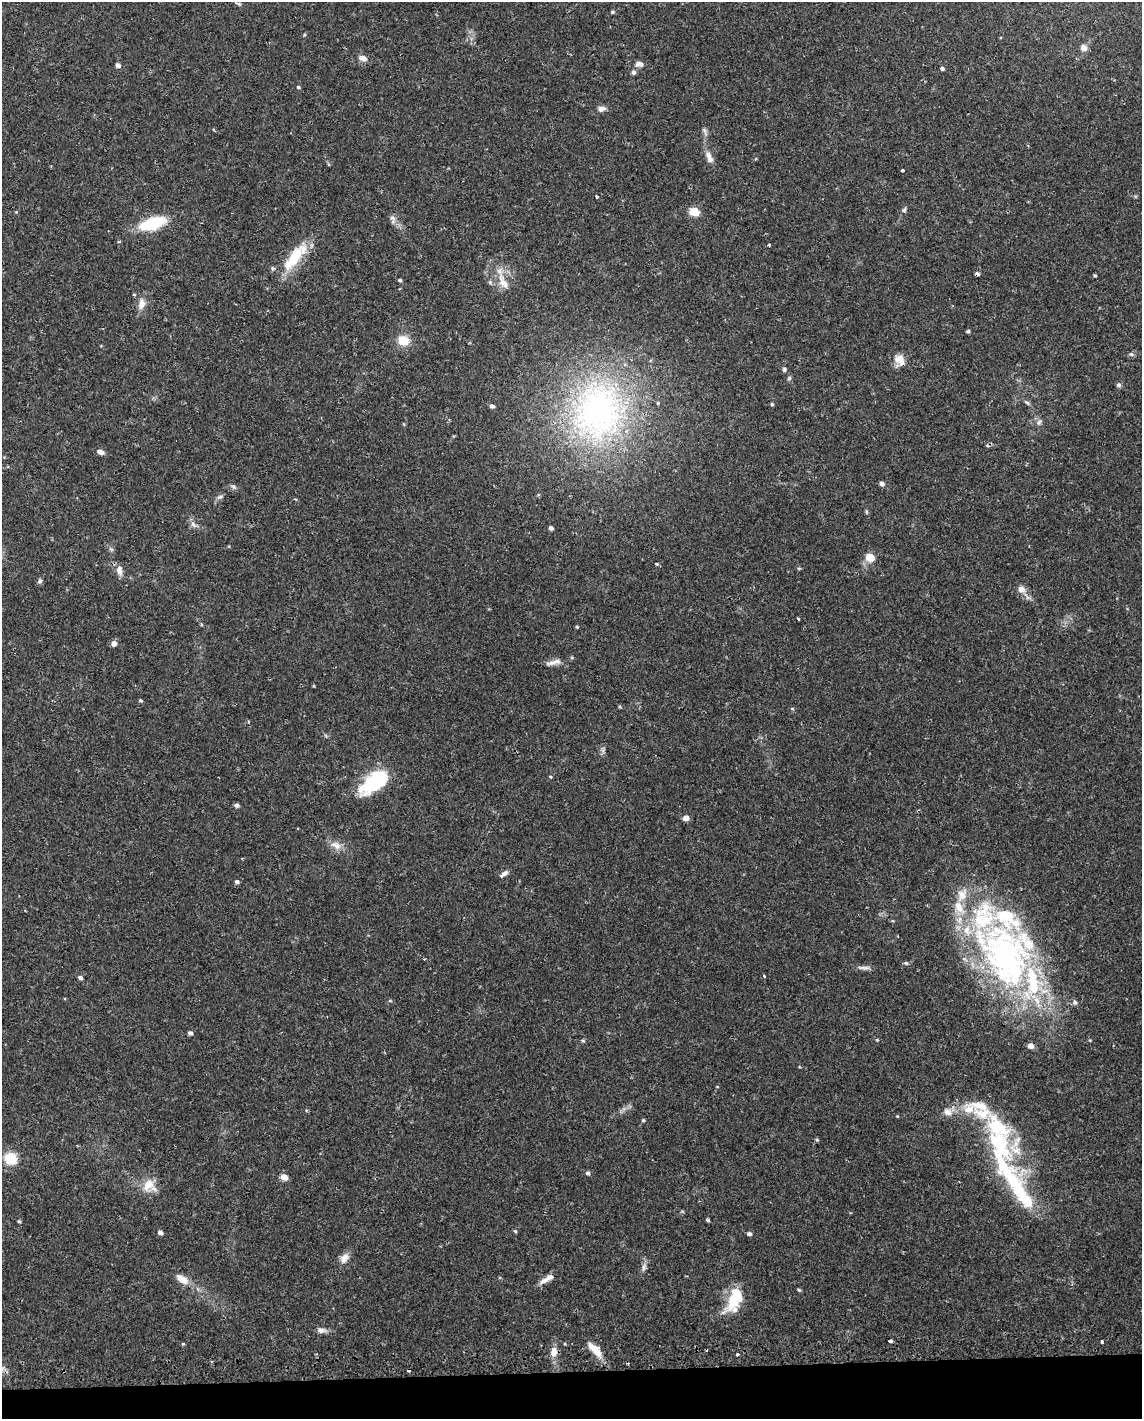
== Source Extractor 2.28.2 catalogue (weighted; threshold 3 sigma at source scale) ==
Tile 10 of 4 x 3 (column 2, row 3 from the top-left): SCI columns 1160-2299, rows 84-1500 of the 4619 x 4388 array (HDU 1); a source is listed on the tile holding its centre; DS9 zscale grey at full resolution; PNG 1144 x 1421 px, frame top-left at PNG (2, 2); no overlay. Shown black and unused: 3% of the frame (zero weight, under 2 of 3 exposures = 3% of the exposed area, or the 3 px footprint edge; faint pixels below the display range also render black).
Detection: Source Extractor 2.28.2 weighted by HDU 2 'WHT'; one run over the whole footprint, this tile lists its part. Background 0.029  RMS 0.003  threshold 0.0137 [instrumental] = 3 sigma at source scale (4.5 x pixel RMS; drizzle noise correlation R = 1.50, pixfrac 1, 0.0396/0.0396 arcsec/px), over >= 5 px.
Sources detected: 125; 1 inside a brighter object's white glare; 4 cosmic-ray / hot-pixel residue — not listed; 19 inside a brighter listed object's ellipse — not listed separately; the other 101 listed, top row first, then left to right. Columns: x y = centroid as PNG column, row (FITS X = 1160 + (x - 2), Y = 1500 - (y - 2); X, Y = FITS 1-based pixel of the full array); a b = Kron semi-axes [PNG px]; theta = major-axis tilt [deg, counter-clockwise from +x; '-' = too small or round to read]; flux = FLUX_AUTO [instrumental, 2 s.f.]
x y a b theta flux
238 4 10 4 -23 0.59
612 12 5 4 - 0.41
1084 48 7 7 - 2
363 58 10 7 -27 1.7
639 64 13 7 3 1.5
118 65 5 4 - 1.3
942 69 4 4 - 0.72
633 72 7 6 - 0.67
298 87 4 4 - 0.36
602 109 11 7 9 1.3
705 131 14 4 -70 0.86
709 157 17 8 -67 2.3
756 159 4 3 - 0.29
902 170 3 3 - 0.55
596 196 4 3 - 0.56
904 210 7 5 61 0.6
694 212 6 5 - 11
393 218 10 7 -44 1.2
152 223 24 11 17 17
769 245 3 3 - 0.42
295 256 39 16 52 12
1095 275 4 3 - 0.36
400 280 5 4 - 0.49
503 282 28 10 -62 4.7
134 294 5 3 - 0.29
142 304 16 10 82 2.6
968 331 4 4 - 0.48
403 341 8 7 - 7.1
1131 354 7 6 - 0.64
899 360 15 11 -54 3.4
784 370 6 5 - 0.56
789 378 6 5 - 0.5
1119 385 7 5 0 0.61
1027 402 9 4 -35 0.67
772 404 5 4 - 0.36
492 406 6 5 - 0.74
598 411 87 72 81 100
1039 422 10 6 66 0.98
100 452 9 5 -17 1.3
882 484 5 5 - 1
233 487 8 5 -36 0.73
220 497 10 5 24 0.8
866 512 6 4 -89 0.38
193 525 11 6 -46 1.2
551 528 4 4 - 0.9
111 549 7 4 -36 0.57
870 557 6 5 - 7.9
656 564 5 4 - 0.48
799 568 6 3 17 0.33
119 571 14 7 -81 1.8
40 581 7 5 42 0.61
1021 590 10 8 -38 2
798 619 3 3 - 0.27
577 627 4 4 - 0.31
114 643 7 6 - 1.1
553 662 23 6 12 2.1
140 700 4 4 - 0.43
792 708 5 3 - 0.3
603 750 10 5 -84 0.79
551 776 4 4 - 0.41
375 782 35 17 35 21
237 805 6 5 - 0.86
686 818 7 5 -4 1.7
336 845 17 10 -28 2.7
504 874 10 5 36 1.2
237 882 6 5 - 0.67
1004 955 98 62 -61 110
906 963 6 4 -20 0.45
863 968 17 5 -3 1.3
764 976 4 2 - 0.33
80 977 5 4 - 0.82
390 1001 6 4 0 0.33
190 1033 5 5 - 0.84
583 1040 6 4 -19 0.42
948 1112 16 11 12 3
897 1116 4 3 - 0.24
643 1120 5 4 - 0.35
817 1140 5 4 - 0.41
1000 1144 64 27 -63 34
11 1158 12 11 - 7.5
588 1173 5 5 - 0.66
284 1177 6 5 - 2.8
148 1185 21 14 51 4.8
708 1220 3 3 - 0.54
19 1221 5 4 - 0.36
515 1231 5 3 - 0.34
160 1232 5 4 - 1.3
749 1234 5 4 - 0.86
344 1258 16 9 53 2.2
644 1267 12 6 74 1.2
182 1279 18 9 -34 3.3
545 1280 19 7 31 2
799 1290 5 3 - 0.41
735 1298 32 15 60 11
322 1330 13 7 -2 1.3
890 1341 4 3 - 3.2
1102 1341 3 3 - 1
183 1344 5 4 - 0.32
593 1348 18 10 -38 3.8
554 1352 12 9 78 2.6
737 1355 3 3 - 0.98
Overlapping masked pixels (flux is a lower limit): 1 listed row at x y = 899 360